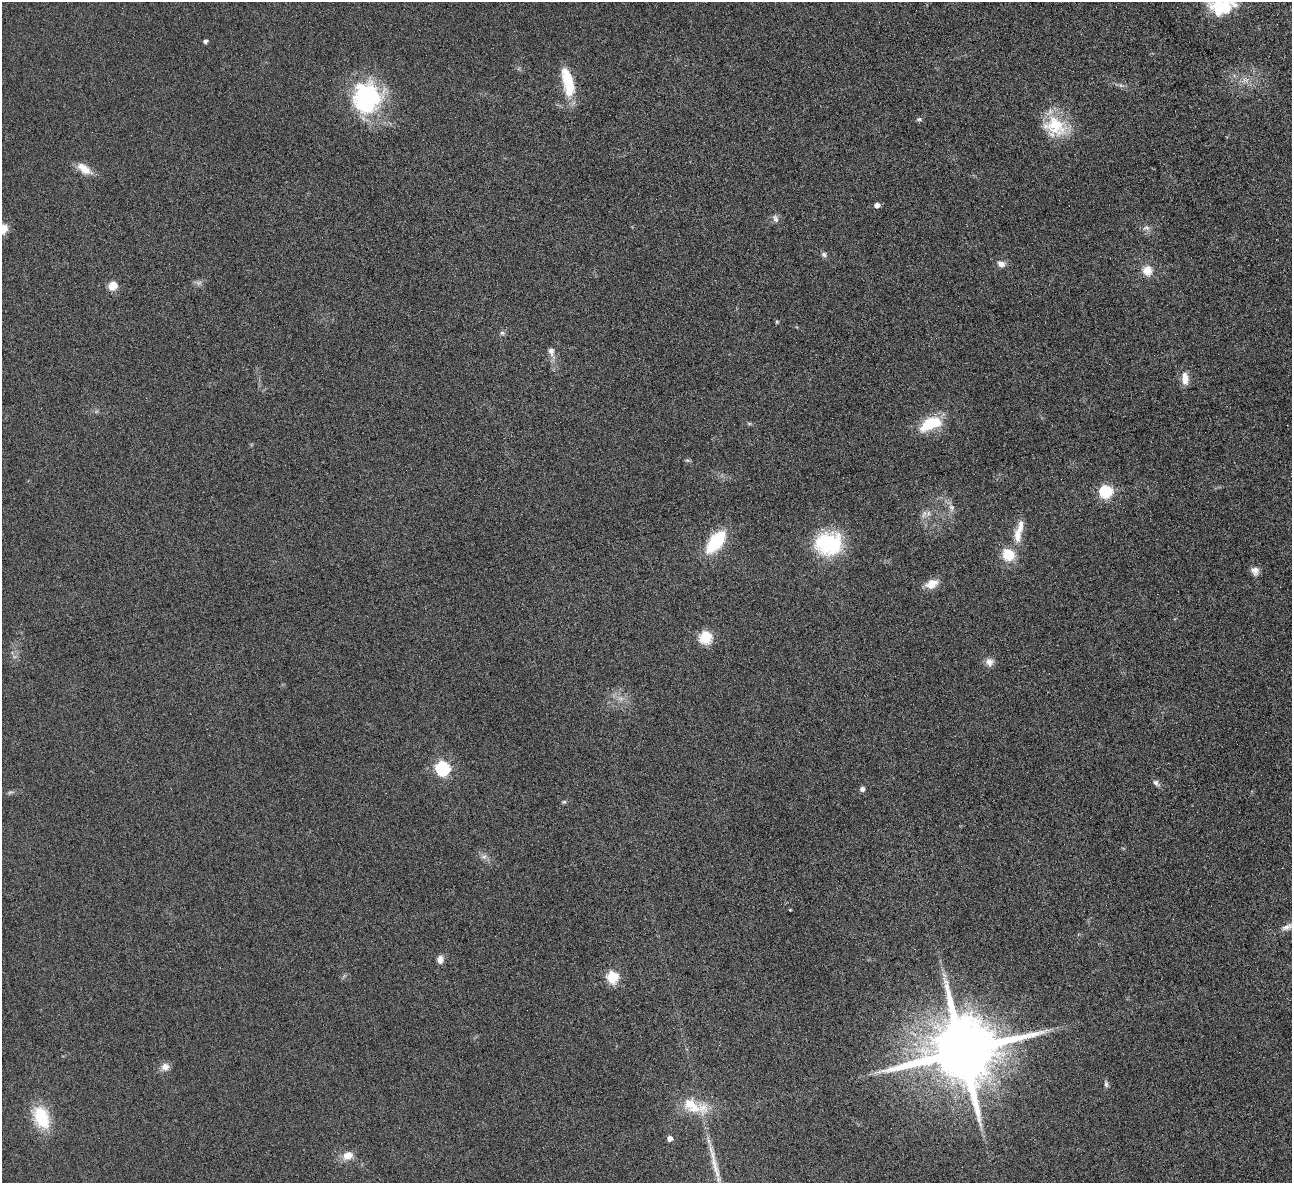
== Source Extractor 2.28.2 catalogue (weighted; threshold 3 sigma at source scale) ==
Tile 10 of 4 x 4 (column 2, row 3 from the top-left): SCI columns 1297-2586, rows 1337-2517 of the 5171 x 5154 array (HDU 1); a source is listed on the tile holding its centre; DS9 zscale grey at full resolution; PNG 1294 x 1185 px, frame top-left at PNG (2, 2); no overlay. Nothing masked; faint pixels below the display range render black.
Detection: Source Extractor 2.28.2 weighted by HDU 2 'WHT'; one run over the whole footprint, this tile lists its part. Background 0.0978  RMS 0.0094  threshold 0.0383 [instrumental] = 3 sigma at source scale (4.09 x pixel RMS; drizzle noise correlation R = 1.36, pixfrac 0.8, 0.05/0.05 arcsec/px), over >= 5 px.
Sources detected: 53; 2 too faint to see at this stretch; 1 long thin detection or spike segment (spike, bleed or trail) — not listed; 2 inside a brighter listed object's ellipse — not listed separately; the other 48 listed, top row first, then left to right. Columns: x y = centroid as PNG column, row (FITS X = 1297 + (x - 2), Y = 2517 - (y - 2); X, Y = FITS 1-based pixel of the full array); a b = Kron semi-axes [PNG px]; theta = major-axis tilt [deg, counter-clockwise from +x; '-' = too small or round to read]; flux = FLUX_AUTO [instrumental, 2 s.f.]
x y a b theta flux
1223 5 39 24 29 56
205 41 4 3 - 3
568 82 37 13 -77 27
367 97 38 34 76 97
919 119 7 5 14 1.5
1055 127 31 25 -27 35
84 169 20 9 -35 12
877 205 5 5 - 5.1
775 219 12 7 -68 3.4
1146 228 11 7 1 3.3
4 229 12 9 73 8.1
824 254 7 6 - 2.3
1001 264 10 8 -22 4.8
1147 271 12 12 - 11
113 286 11 9 41 8.8
502 333 6 6 - 1.8
551 351 11 8 -75 4.4
1185 378 16 8 -85 8.7
749 423 6 4 -1 1.2
930 424 25 13 24 33
687 460 6 4 -17 1.3
1105 492 7 6 - 96
951 507 10 8 -79 4.3
928 513 9 5 71 3.1
1017 535 19 11 87 12
715 542 24 11 52 52
828 544 24 21 -3 82
1008 555 17 15 -54 18
1255 571 12 10 -72 5
931 584 14 9 22 11
705 637 6 6 - 88
989 662 11 10 - 5.1
442 768 6 6 - 140
1156 783 10 6 -46 2.8
862 789 4 4 - 3.5
564 802 7 5 20 1.3
484 857 7 6 - 2.7
790 910 3 3 - 0.7
1288 927 22 9 17 8.9
440 959 11 8 84 4.5
612 977 6 6 - 79
962 1051 21 18 15 8300
165 1067 11 10 - 5.2
1106 1084 9 5 -76 2.1
691 1105 35 17 -29 28
41 1117 21 13 -69 45
669 1138 4 4 - 5.4
348 1156 14 10 24 9.1
Isophote crosses this tile's border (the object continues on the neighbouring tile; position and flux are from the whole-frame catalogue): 3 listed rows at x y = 1223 5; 4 229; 1288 927